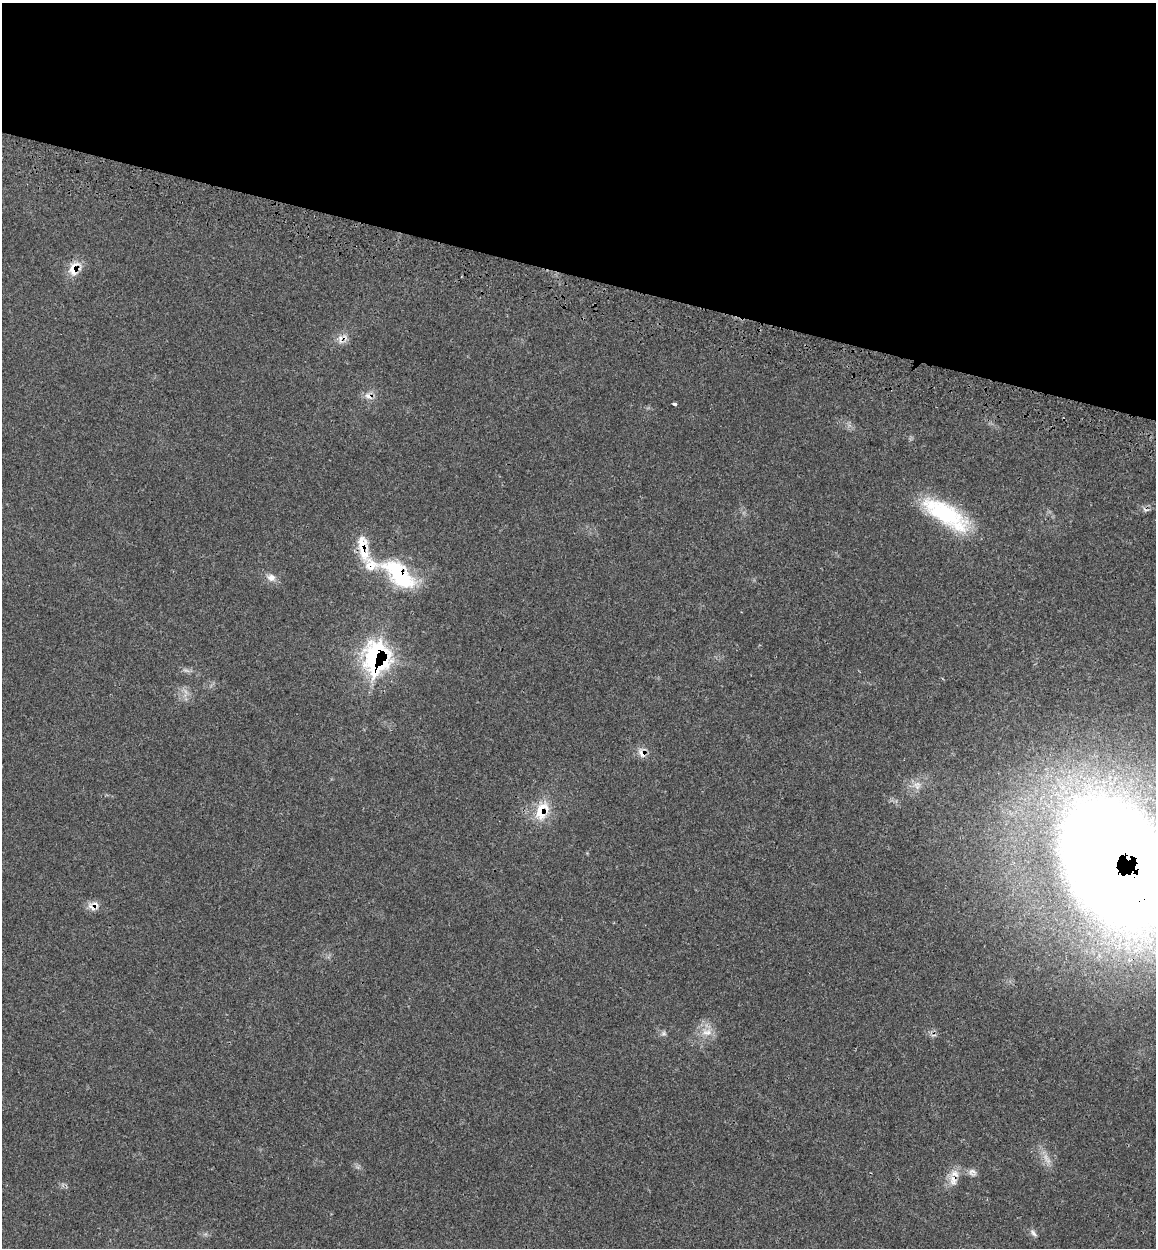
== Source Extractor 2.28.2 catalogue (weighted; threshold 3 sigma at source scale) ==
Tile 2 of 4 x 4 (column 2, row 1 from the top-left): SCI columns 1479-2632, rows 3829-5074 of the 5150 x 5164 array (HDU 1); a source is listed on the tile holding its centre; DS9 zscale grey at full resolution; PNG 1158 x 1250 px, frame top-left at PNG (2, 3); no overlay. Shown black and unused: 22% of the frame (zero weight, under 3 of 4 exposures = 8% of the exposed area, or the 3 px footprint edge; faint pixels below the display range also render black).
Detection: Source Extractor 2.28.2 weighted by HDU 2 'WHT'; one run over the whole footprint, this tile lists its part. Background 0.0213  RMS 0.0033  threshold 0.0149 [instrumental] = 3 sigma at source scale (4.5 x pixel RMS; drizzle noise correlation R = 1.50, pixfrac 1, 0.05/0.05 arcsec/px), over >= 5 px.
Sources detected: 22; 1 too faint to see at this stretch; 1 cosmic-ray / hot-pixel residue — not listed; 3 inside a brighter listed object's ellipse — not listed separately; the other 17 listed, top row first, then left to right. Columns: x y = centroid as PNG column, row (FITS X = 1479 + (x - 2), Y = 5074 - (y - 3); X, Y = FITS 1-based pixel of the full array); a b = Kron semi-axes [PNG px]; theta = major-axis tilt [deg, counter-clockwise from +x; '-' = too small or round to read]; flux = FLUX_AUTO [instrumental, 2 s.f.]
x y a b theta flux
74 269 21 13 70 4.9
340 339 15 6 -85 1.8
368 396 11 8 -37 2.1
675 404 3 3 - 1.2
945 514 61 21 -33 29
399 574 50 24 -42 25
271 578 12 10 -21 2.2
376 657 24 19 88 62
642 753 15 9 -56 2.4
542 811 28 17 67 9
1116 863 115 73 -61 1300
93 906 15 11 10 2.6
707 1032 15 10 8 3.5
664 1033 7 6 - 0.82
972 1172 11 10 - 1.5
953 1180 15 11 -73 3
1033 1233 11 5 -50 1
Overlapping masked pixels (flux is a lower limit): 10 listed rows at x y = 74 269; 340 339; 368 396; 399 574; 376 657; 642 753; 542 811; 1116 863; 93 906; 953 1180
Isophote crosses this tile's border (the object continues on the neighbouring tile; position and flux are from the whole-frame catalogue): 1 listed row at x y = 1116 863